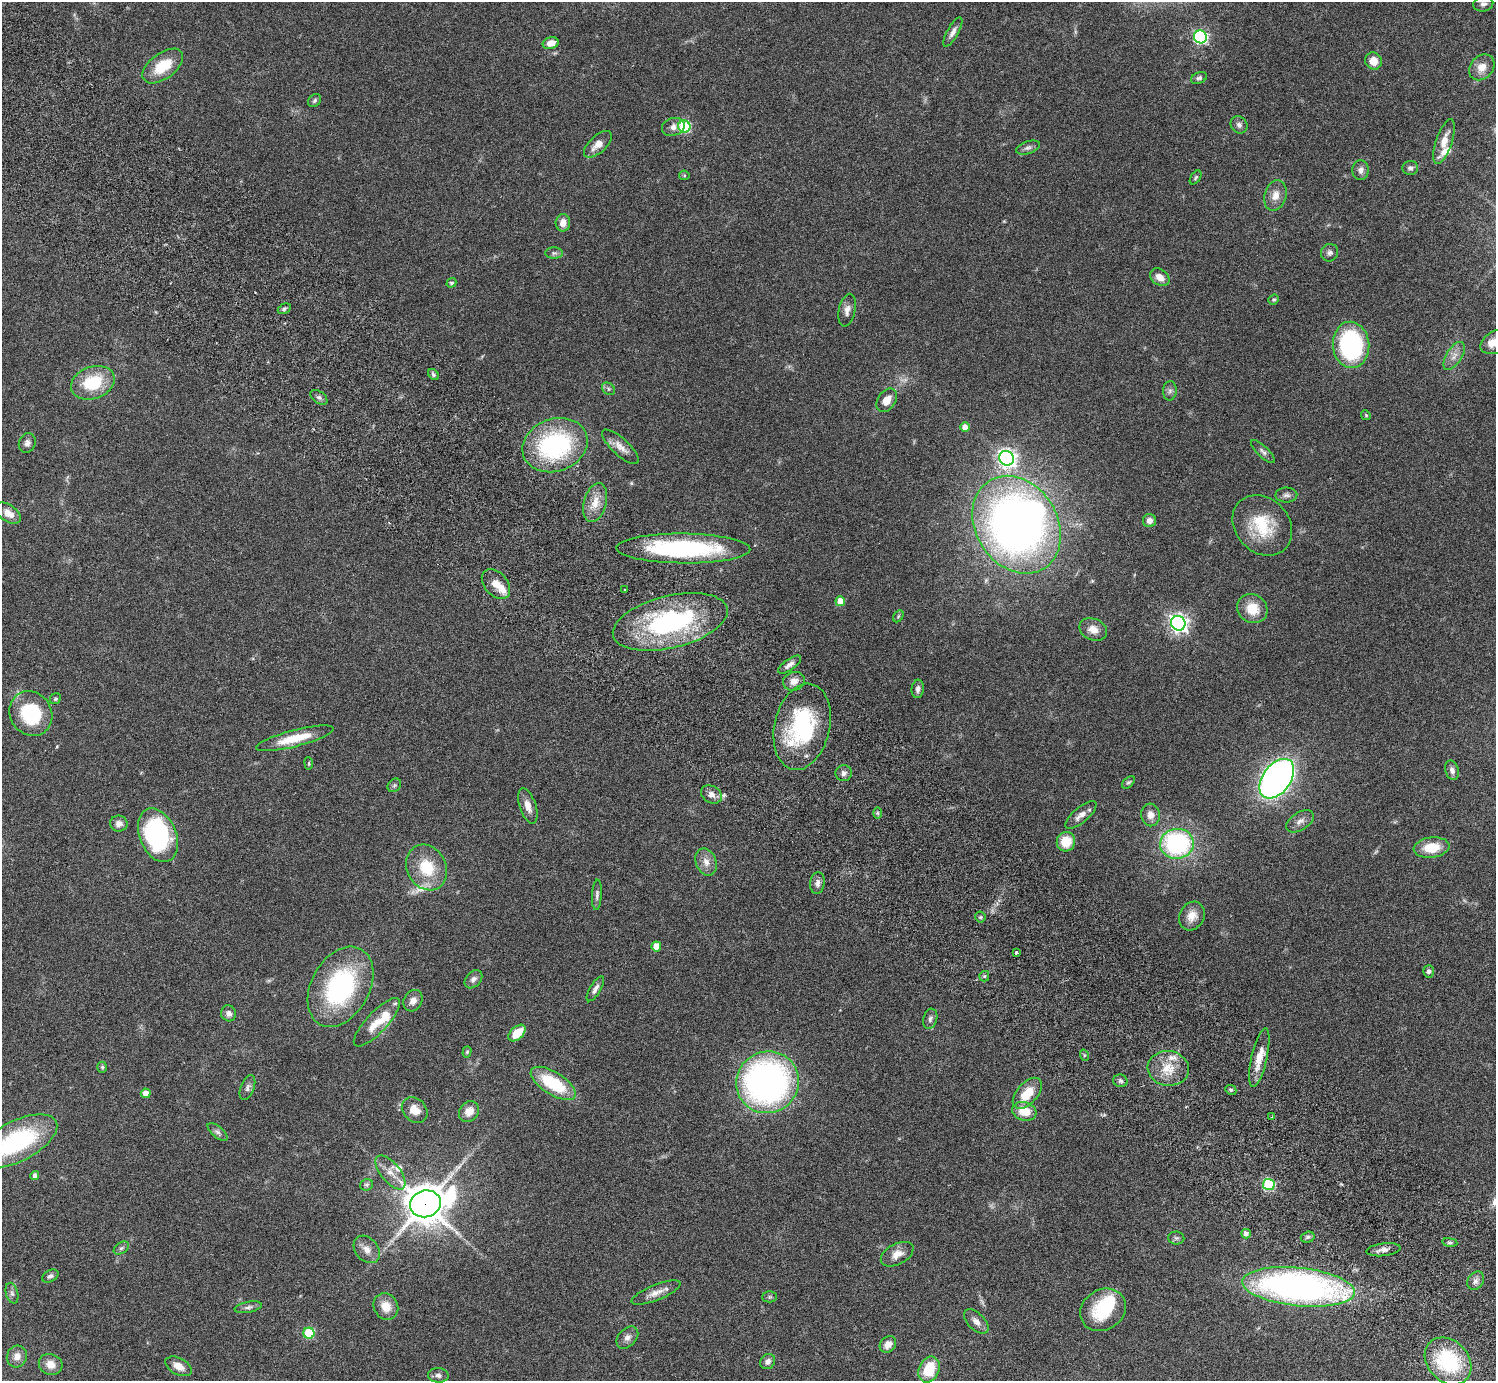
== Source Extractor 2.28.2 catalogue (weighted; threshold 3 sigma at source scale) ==
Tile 11 of 4 x 4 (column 3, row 3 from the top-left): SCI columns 3032-4525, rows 1726-3104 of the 6060 x 6070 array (HDU 1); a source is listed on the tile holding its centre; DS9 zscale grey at full resolution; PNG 1498 x 1383 px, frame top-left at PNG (2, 2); each listed source drawn as its Kron ellipse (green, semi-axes under 4 px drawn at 4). Shown black and unused: <1% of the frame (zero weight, under 3 of 6 exposures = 3% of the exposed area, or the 3 px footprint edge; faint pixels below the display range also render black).
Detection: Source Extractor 2.28.2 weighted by HDU 2 'WHT'; one run over the whole footprint, this tile lists its part. Background 0.0834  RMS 0.0046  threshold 0.0187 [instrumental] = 3 sigma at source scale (4.09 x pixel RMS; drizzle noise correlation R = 1.36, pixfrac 0.8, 0.05/0.05 arcsec/px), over >= 5 px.
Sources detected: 167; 3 too faint to see at this stretch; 3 inside a brighter object's white glare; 1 long thin detection or spike segment (spike, bleed or trail) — neither listed nor drawn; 8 inside a brighter listed object's ellipse — not listed separately; the other 152 listed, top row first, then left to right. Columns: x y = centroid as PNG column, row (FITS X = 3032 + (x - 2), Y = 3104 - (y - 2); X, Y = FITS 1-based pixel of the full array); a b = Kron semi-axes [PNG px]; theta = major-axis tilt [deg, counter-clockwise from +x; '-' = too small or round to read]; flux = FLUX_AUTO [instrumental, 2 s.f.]
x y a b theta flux
1483 4 10 7 14 1.7
953 32 16 5 61 2.2
1200 37 6 6 - 75
551 43 8 6 16 3.9
1373 61 9 8 - 4.8
163 66 23 12 37 12
1482 67 14 11 47 4.8
1199 78 8 5 23 1.1
315 100 7 5 47 0.9
1239 125 9 8 - 1.6
684 126 6 6 - 37
673 127 12 9 17 2.5
1444 142 23 8 71 5.5
598 144 17 8 44 4.3
1028 148 12 6 18 1.5
1410 168 8 7 - 1.3
1361 170 10 8 86 1.9
684 175 5 5 - 0.57
1196 177 8 4 54 0.69
1275 195 15 11 73 4.3
563 223 8 7 - 3.4
554 253 9 6 0 1.1
1330 253 9 8 - 1.6
1160 277 10 7 -36 3.8
451 283 5 4 - 0.83
1274 299 5 4 - 0.65
284 309 7 4 29 0.85
847 310 16 8 78 2.6
1495 342 16 10 29 5
1351 345 23 18 -84 59
1454 356 15 8 58 3.2
433 374 6 4 -45 0.81
93 383 22 16 19 19
608 389 7 5 -37 0.82
1170 391 10 6 87 1.4
319 397 9 6 -36 1.2
887 400 13 8 56 4.7
1366 415 5 4 - 0.55
965 427 5 4 - 4.2
27 443 10 8 68 1.8
555 445 33 26 21 59
620 447 24 8 -43 3.9
1263 451 15 5 -44 1.5
1007 458 7 7 - 180
1286 495 11 7 1 1.7
595 503 20 11 75 5.9
8 513 14 8 -36 4.3
1149 521 6 6 - 2.3
1017 525 52 41 -58 270
1262 525 33 27 -47 19
683 548 67 15 -1 64
496 584 17 11 -48 5.4
625 589 3 2 - 0.37
840 601 5 5 - 5.3
1252 609 15 14 - 8.5
898 616 6 4 60 0.65
670 622 59 26 14 69
1178 623 7 7 - 190
1093 629 14 10 -24 3.8
790 665 13 5 36 2.1
794 681 11 9 17 3.1
918 689 9 6 83 1.6
55 699 6 5 - 0.68
31 714 23 20 -55 26
802 727 44 27 77 48
295 738 40 8 14 12
309 763 6 3 -83 0.42
1452 770 10 6 -74 1.7
844 773 8 8 - 1.6
1277 779 22 14 53 220
1128 782 8 4 43 0.73
394 785 7 6 - 0.96
711 794 11 8 -32 2.6
528 806 18 8 -72 3.5
878 813 6 4 -89 0.7
1081 815 19 7 40 3.1
1150 815 11 9 -83 3.1
1300 821 15 8 33 2.8
119 824 9 8 - 2.3
158 835 28 18 -67 63
1066 842 10 9 - 9
1177 844 17 15 7 58
1432 848 18 10 7 9.3
706 862 14 10 -68 3.7
427 867 23 19 -62 16
817 883 11 7 82 1.9
597 895 15 5 87 1.4
1192 916 15 12 61 4.6
980 917 5 5 - 0.68
656 946 5 5 - 5.9
1016 953 3 3 - 0.86
1429 971 6 5 - 1
984 976 5 5 - 0.6
473 979 10 7 47 1.8
340 987 43 29 61 57
595 989 14 5 59 1.9
413 1001 11 9 62 2.8
229 1013 8 7 - 2
930 1019 10 7 75 1.4
377 1022 32 10 47 9
517 1033 10 6 43 8.8
467 1052 6 4 73 0.63
1084 1055 6 4 -73 0.57
1259 1057 30 8 77 7.3
102 1067 5 4 - 0.6
1168 1068 21 17 -7 9.4
1120 1081 7 6 - 1
767 1082 32 30 28 150
553 1083 25 11 -32 24
247 1087 13 7 70 1.6
1231 1090 6 4 -25 0.71
146 1093 5 5 - 3.7
1027 1093 18 10 48 9.6
415 1110 14 11 -43 5.4
469 1111 11 9 49 4.7
1024 1111 12 9 -16 8.3
1272 1117 3 3 - 0.31
217 1132 12 5 -41 1.4
16 1141 45 20 27 52
390 1172 20 9 -51 4.7
35 1176 4 4 - 1.4
367 1185 6 6 - 0.84
1269 1185 6 5 - 39
425 1204 15 13 16 1100
1246 1234 5 4 - 1.8
1308 1237 7 5 16 0.93
1176 1238 8 6 -2 0.96
1450 1242 7 4 -8 0.8
121 1248 8 5 36 0.99
367 1249 15 11 -51 3.8
1383 1250 17 6 7 2.2
897 1254 18 10 28 4.5
50 1276 9 5 29 1.1
1476 1281 10 7 54 1.8
1298 1287 57 19 -6 170
12 1293 10 6 -74 1.3
656 1293 26 7 22 3.9
769 1297 7 5 0 0.85
248 1307 14 5 11 1.5
386 1307 14 12 -57 5.8
1103 1310 24 20 33 20
976 1321 15 8 -44 2.5
309 1333 5 5 - 25
627 1338 13 9 47 2.2
888 1344 9 7 46 3.6
17 1356 11 10 - 3.5
1448 1361 26 20 -47 31
768 1362 8 7 - 1.8
51 1364 12 10 -24 4.4
179 1366 14 8 -27 4
929 1369 13 10 66 13
438 1375 10 7 -5 1.7
Overlapping masked pixels (flux is a lower limit): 1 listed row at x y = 425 1204
Isophote crosses this tile's border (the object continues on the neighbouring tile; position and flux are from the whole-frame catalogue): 2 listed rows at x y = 1495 342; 16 1141